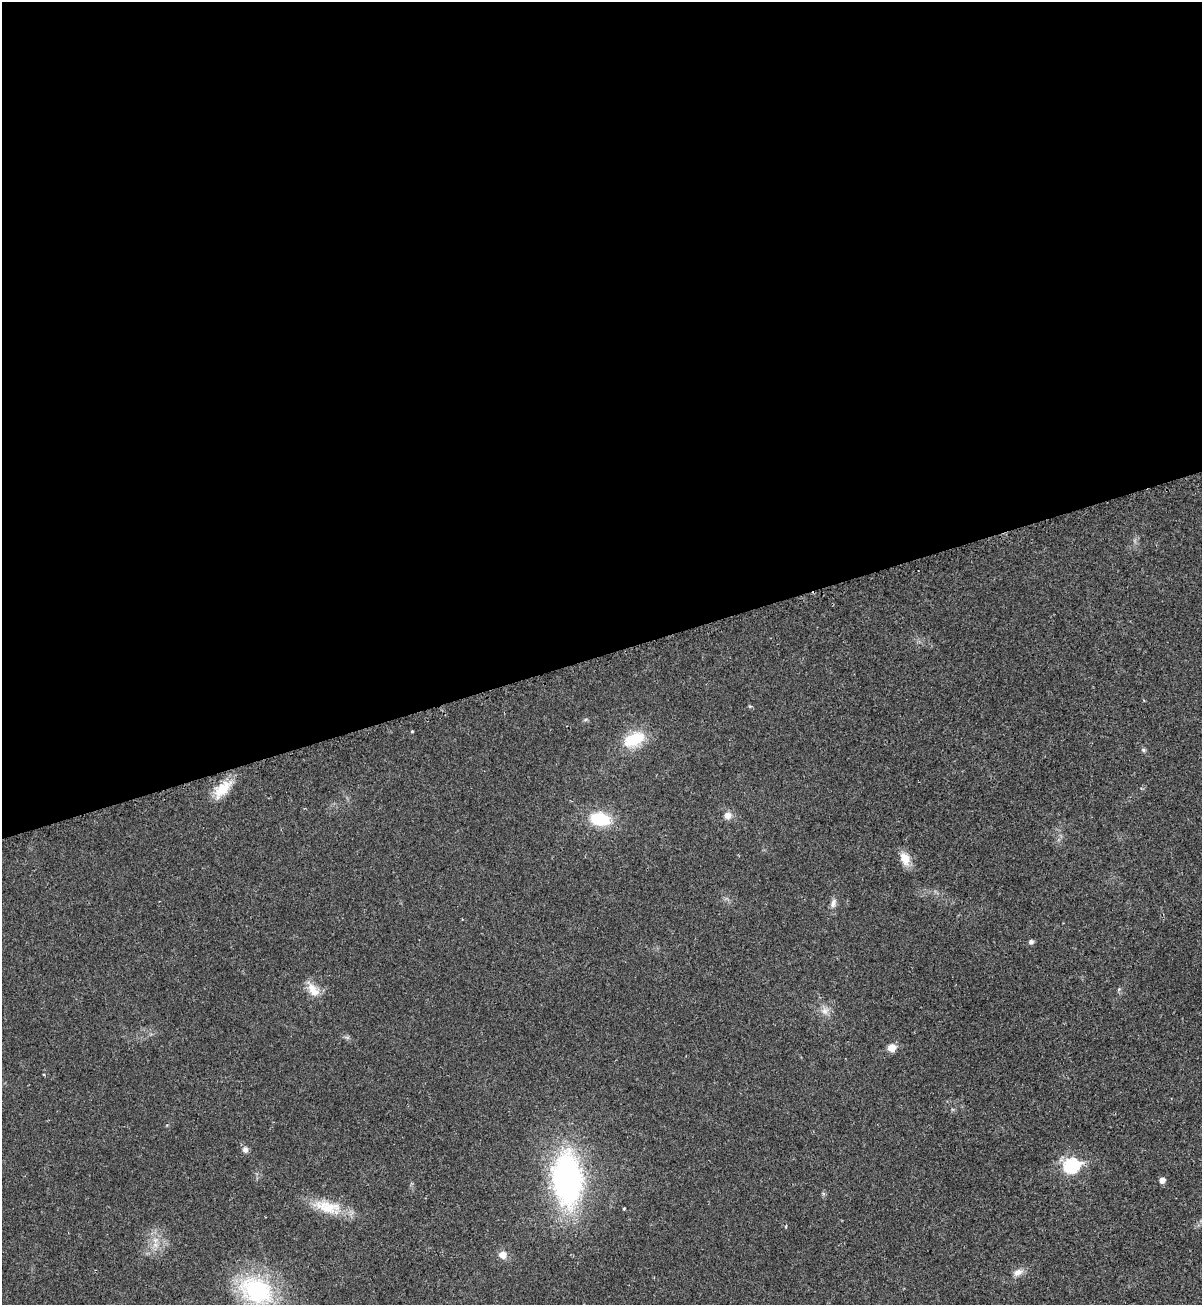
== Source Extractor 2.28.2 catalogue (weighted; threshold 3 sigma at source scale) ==
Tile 2 of 4 x 4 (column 2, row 1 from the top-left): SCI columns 1401-2600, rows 3944-5246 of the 5295 x 5264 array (HDU 1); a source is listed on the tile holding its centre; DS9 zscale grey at full resolution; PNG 1204 x 1307 px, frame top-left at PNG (2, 2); no overlay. Shown black and unused: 50% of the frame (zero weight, under 2 of 3 exposures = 2% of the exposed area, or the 3 px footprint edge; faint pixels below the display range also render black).
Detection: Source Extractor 2.28.2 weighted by HDU 2 'WHT'; one run over the whole footprint, this tile lists its part. Background 0.0204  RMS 0.0038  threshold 0.0172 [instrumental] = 3 sigma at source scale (4.5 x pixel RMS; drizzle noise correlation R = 1.50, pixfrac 1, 0.05/0.05 arcsec/px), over >= 5 px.
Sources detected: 22; all 22 listed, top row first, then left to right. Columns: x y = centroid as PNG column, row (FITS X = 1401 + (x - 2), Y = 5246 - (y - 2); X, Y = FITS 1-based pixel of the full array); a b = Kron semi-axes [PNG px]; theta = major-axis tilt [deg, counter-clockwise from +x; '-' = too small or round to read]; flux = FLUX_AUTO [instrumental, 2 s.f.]
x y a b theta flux
412 732 3 3 - 0.45
634 739 23 14 24 15
1143 750 6 5 - 0.68
222 789 28 13 45 8.5
728 815 10 10 - 2.3
600 819 19 12 -11 17
905 859 16 10 -67 5.2
833 903 13 6 77 1.7
1031 942 5 5 - 1.1
313 990 20 11 -55 5
825 1011 10 10 - 2.4
892 1048 6 6 - 6
245 1150 6 6 - 1.7
1071 1165 8 7 - 49
567 1180 37 20 -86 130
1162 1180 5 5 - 2.1
327 1207 41 16 -10 11
786 1226 4 2 - 0.33
155 1240 7 6 - 1.6
503 1255 9 8 - 2.9
1018 1272 13 8 25 2.4
256 1290 42 30 -23 40